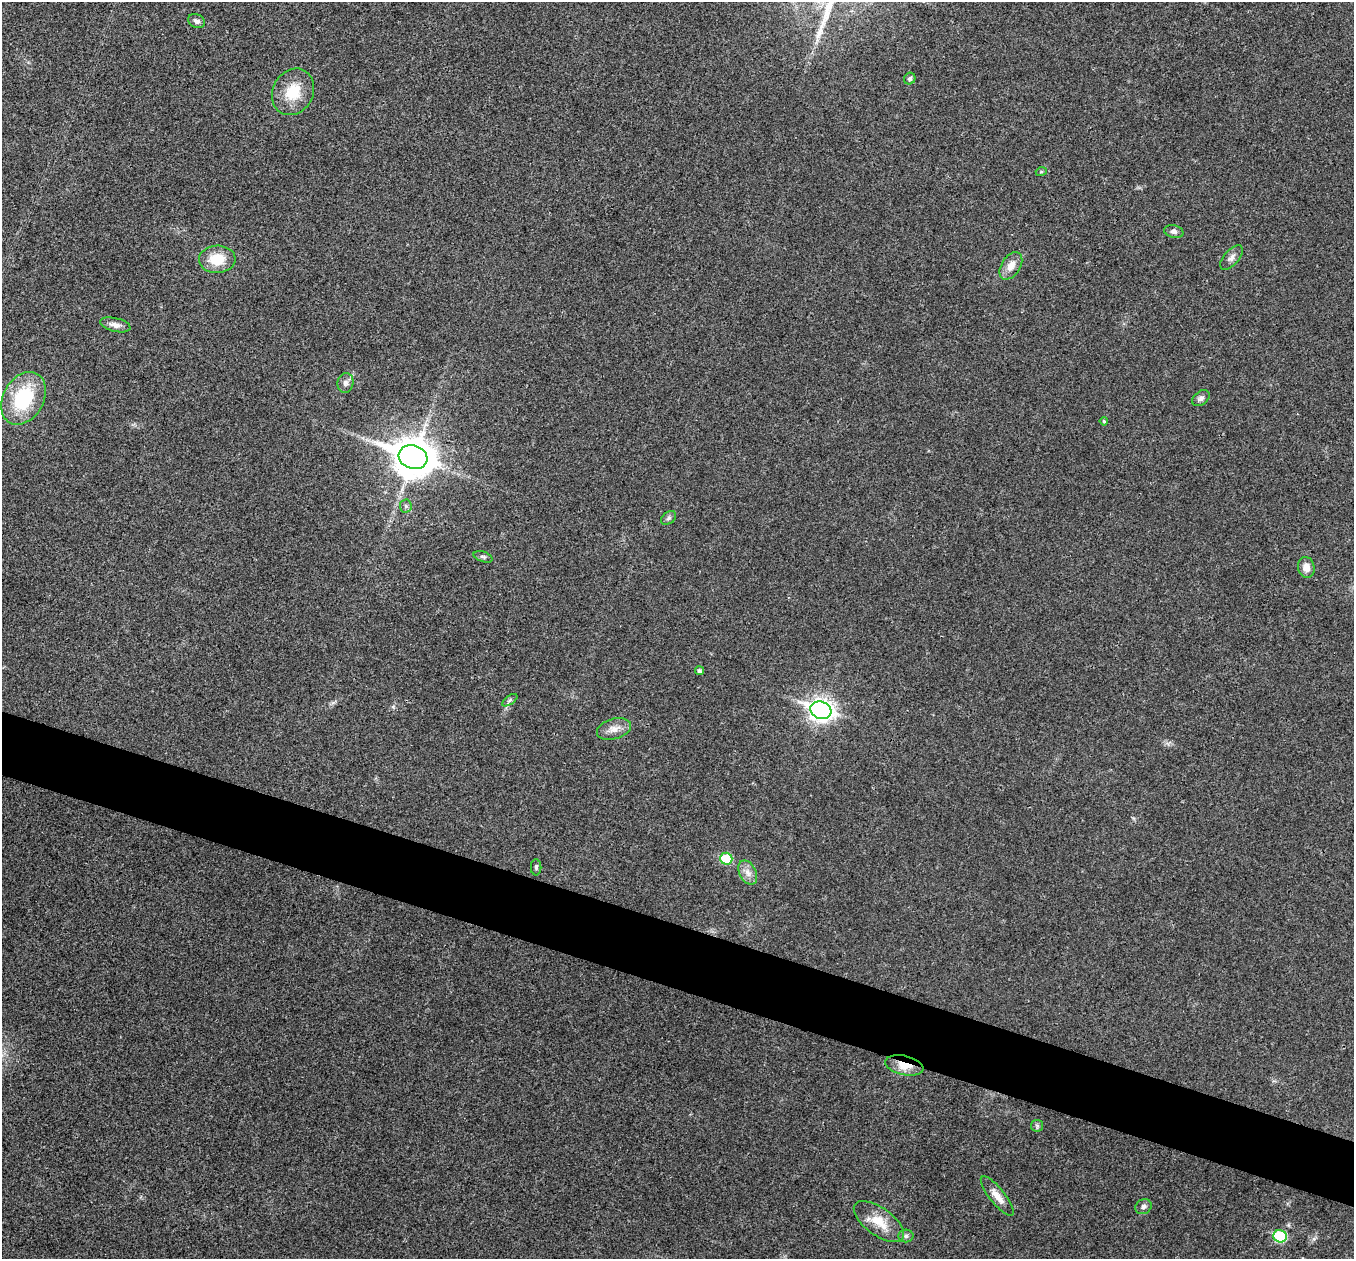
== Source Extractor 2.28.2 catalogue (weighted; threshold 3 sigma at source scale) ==
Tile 6 of 4 x 4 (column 2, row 2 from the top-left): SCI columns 1355-2706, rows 2651-3907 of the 5417 x 5431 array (HDU 1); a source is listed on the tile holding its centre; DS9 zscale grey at full resolution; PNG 1356 x 1261 px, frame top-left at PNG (2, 2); each listed source drawn as its Kron ellipse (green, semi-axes under 4 px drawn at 4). Shown black and unused: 5% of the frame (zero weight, under 3 of 4 exposures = <1% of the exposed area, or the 3 px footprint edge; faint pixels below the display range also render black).
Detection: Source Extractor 2.28.2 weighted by HDU 2 'WHT'; one run over the whole footprint, this tile lists its part. Background 0.0212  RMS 0.0041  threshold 0.0183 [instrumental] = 3 sigma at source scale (4.5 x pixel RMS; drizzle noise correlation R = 1.50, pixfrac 1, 0.05/0.05 arcsec/px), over >= 5 px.
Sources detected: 32; all 32 listed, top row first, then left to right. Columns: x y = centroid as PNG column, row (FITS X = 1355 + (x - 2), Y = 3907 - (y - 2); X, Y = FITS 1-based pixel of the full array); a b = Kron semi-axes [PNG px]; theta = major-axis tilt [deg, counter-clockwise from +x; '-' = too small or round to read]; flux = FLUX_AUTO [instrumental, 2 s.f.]
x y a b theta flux
196 21 8 6 -24 1.6
910 79 6 5 - 0.93
293 92 24 20 60 12
1041 172 5 3 - 0.4
1174 231 10 6 -14 1.3
1232 258 15 7 48 2.1
217 259 18 13 2 9.4
1011 266 15 9 57 3.9
115 325 15 6 -13 2.4
345 383 10 8 79 1.8
23 398 28 20 60 27
1201 398 10 6 37 1.4
1104 421 4 4 - 0.5
413 457 15 12 -19 1000
406 506 6 6 - 0.85
669 518 8 5 40 0.97
483 557 10 5 -18 0.97
1306 567 10 8 -78 3.3
699 671 5 4 - 0.93
510 700 9 4 36 0.89
821 710 11 8 -18 250
614 729 17 10 17 3.6
726 859 6 6 - 15
536 867 8 5 90 0.83
748 872 13 8 -64 3
904 1065 19 9 -12 6.2
1037 1126 6 6 - 0.79
997 1196 24 7 -51 4
1143 1207 8 7 - 1.4
879 1222 29 13 -36 8.8
906 1236 8 6 0 1
1280 1236 7 6 - 29
Overlapping masked pixels (flux is a lower limit): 1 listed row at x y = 904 1065